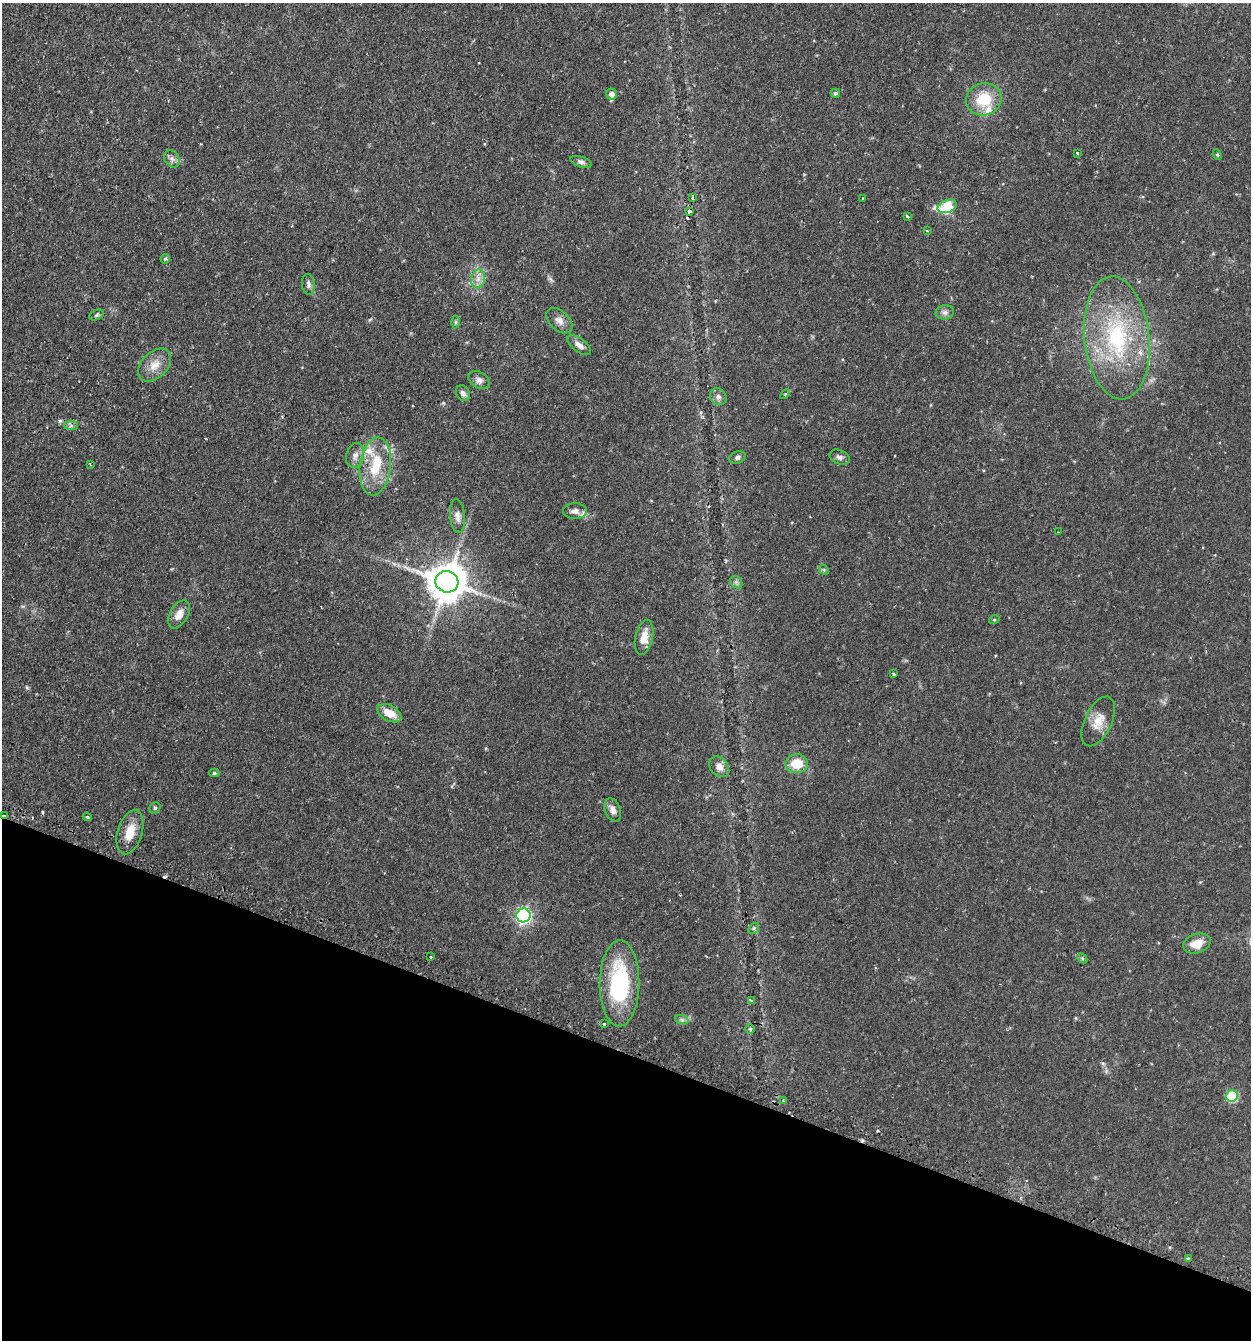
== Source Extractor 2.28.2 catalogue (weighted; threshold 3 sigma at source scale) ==
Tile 15 of 4 x 4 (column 3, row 4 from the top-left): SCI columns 2659-3907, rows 37-1374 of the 5447 x 5425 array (HDU 1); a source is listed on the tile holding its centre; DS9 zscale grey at full resolution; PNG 1253 x 1342 px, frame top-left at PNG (2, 3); each listed source drawn as its Kron ellipse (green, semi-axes under 4 px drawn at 4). Shown black and unused: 21% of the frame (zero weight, under 2 of 3 exposures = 4% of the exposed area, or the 3 px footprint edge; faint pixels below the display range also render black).
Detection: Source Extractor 2.28.2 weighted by HDU 2 'WHT'; one run over the whole footprint, this tile lists its part. Background 0.0992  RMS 0.0055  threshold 0.0249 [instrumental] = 3 sigma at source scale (4.5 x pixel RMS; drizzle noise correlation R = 1.50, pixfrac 1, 0.05/0.05 arcsec/px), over >= 5 px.
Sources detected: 73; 4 cosmic-ray / hot-pixel residue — neither listed nor drawn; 3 inside a brighter listed object's ellipse — not listed separately; the other 66 listed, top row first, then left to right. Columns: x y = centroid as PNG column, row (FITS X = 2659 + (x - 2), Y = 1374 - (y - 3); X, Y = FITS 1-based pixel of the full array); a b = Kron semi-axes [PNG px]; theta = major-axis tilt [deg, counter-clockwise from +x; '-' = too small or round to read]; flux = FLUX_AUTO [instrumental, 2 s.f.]
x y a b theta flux
835 93 5 4 - 1.2
612 94 5 5 - 3
984 99 18 16 17 17
1077 153 3 3 - 1.1
1217 155 5 4 - 0.71
172 159 9 7 -53 2
581 162 11 5 -18 1.8
692 198 3 3 - 0.67
863 199 3 2 - 0.63
947 206 10 6 19 32
689 211 4 3 - 2.1
907 216 4 3 - 2.4
927 231 3 2 - 0.74
165 259 5 4 - 0.92
478 279 9 7 78 2.8
308 284 10 6 -84 1.8
945 312 9 7 11 2.2
96 315 8 5 27 0.99
559 321 15 9 -43 3.7
456 322 6 4 -89 0.8
1117 338 62 32 -84 65
579 345 14 6 -37 3.4
155 365 19 13 44 7.1
479 380 12 7 -28 2.8
463 393 8 6 -57 2.1
785 394 6 3 44 0.58
718 397 9 8 - 2.2
71 426 7 4 0 1.1
355 455 12 9 76 3.5
737 457 8 6 18 1.5
840 457 10 7 -24 2.1
90 464 3 2 - 0.45
375 466 29 15 83 19
575 511 12 8 -2 3.4
457 516 17 7 -85 3.1
1058 532 2 2 - 0.41
824 570 5 4 - 0.69
447 582 11 10 - 1500
736 582 7 5 -45 1.3
179 614 15 9 59 4.7
994 620 5 3 - 0.53
644 637 17 9 78 7.3
893 674 4 3 - 1.1
389 713 13 7 -29 7.8
1098 721 27 13 65 8.4
797 764 11 9 0 12
719 767 11 8 -49 4.2
214 773 5 4 - 0.82
155 808 6 5 - 0.87
613 810 12 7 -68 3.2
4 815 4 2 - 1.9
87 817 4 3 - 0.76
130 832 23 12 74 9.8
523 915 7 7 - 140
754 928 6 4 46 0.98
1197 943 14 9 18 7.3
430 957 3 3 - 0.84
1082 958 6 4 -46 0.68
619 983 43 20 89 53
751 1000 4 3 - 1.1
682 1020 7 4 -19 1
604 1024 3 3 - 1.8
750 1029 5 5 - 0.75
1232 1096 6 5 - 35
783 1101 4 3 - 0.81
1188 1259 4 3 - 0.65
Overlapping masked pixels (flux is a lower limit): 2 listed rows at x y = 689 211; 4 815